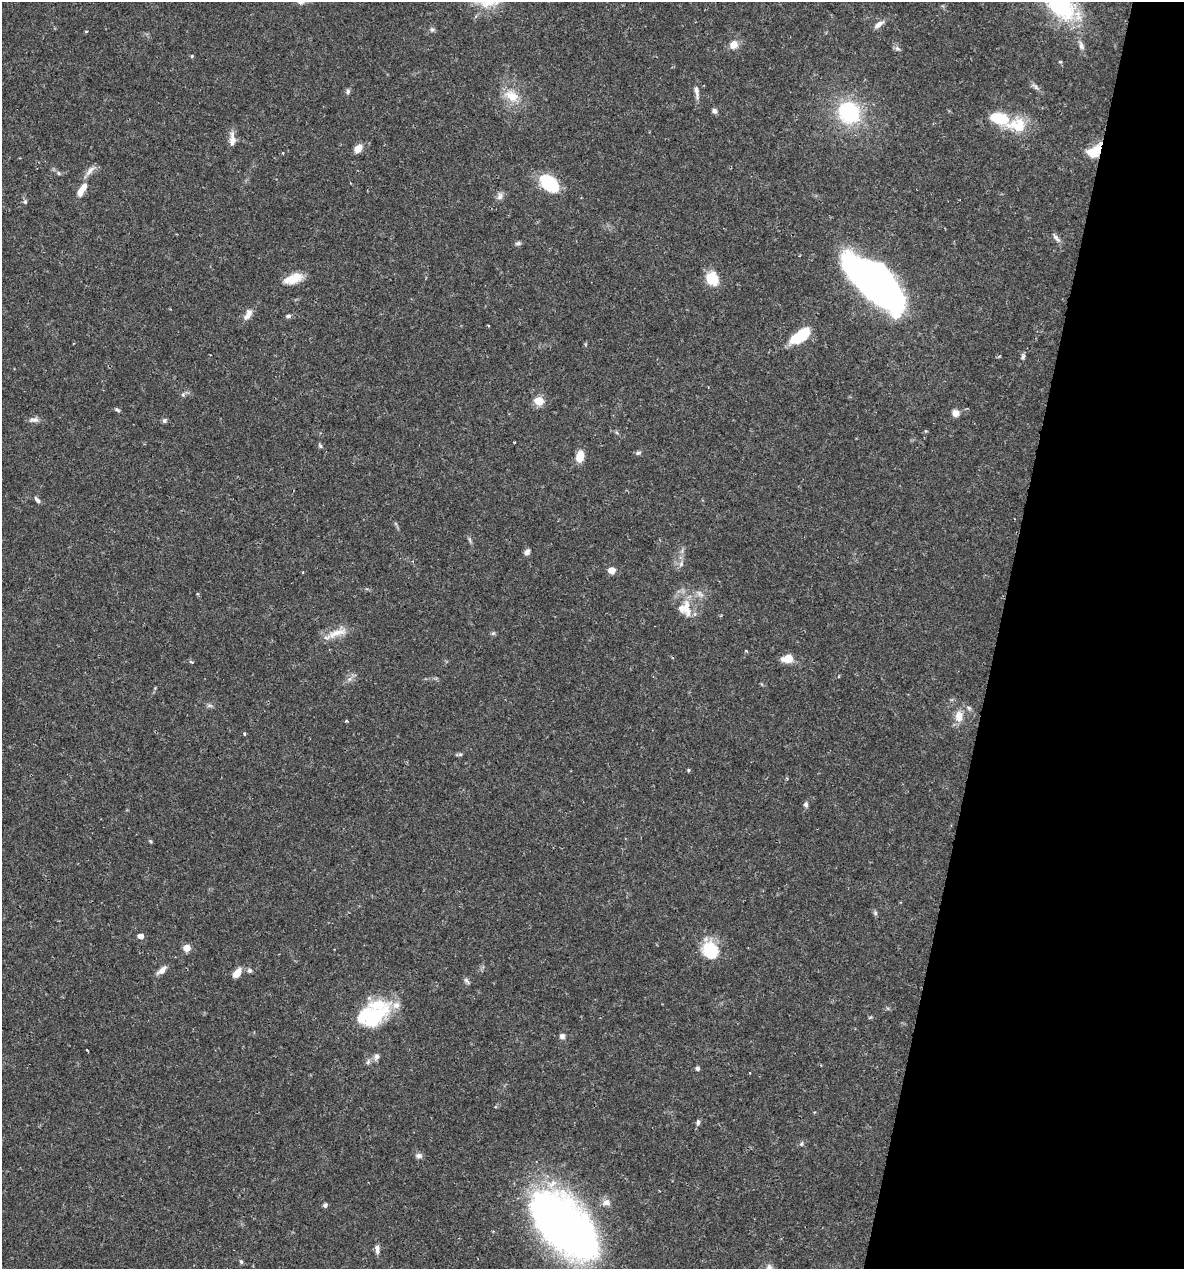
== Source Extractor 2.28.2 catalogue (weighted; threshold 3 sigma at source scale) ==
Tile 8 of 4 x 4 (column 4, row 2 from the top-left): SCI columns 3791-4972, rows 2537-3803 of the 5092 x 5073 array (HDU 1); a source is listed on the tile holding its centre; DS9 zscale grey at full resolution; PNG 1186 x 1271 px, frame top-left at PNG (2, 2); no overlay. Shown black and unused: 16% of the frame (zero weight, under 2 of 3 exposures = <1% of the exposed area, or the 3 px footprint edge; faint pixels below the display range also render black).
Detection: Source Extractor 2.28.2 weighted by HDU 2 'WHT'; one run over the whole footprint, this tile lists its part. Background 0.0426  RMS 0.0032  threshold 0.0144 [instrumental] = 3 sigma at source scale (4.5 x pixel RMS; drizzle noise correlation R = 1.50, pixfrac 1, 0.05/0.05 arcsec/px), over >= 5 px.
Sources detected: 97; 2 inside a brighter object's white glare — not listed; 7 inside a brighter listed object's ellipse — not listed separately; the other 88 listed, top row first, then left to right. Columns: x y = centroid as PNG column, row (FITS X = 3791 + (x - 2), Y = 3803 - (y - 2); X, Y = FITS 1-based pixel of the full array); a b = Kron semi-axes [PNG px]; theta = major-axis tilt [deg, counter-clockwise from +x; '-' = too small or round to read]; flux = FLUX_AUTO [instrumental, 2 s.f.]
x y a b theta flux
1060 5 48 27 -44 30
879 24 15 6 36 1.7
432 30 6 5 - 0.64
86 31 5 3 - 0.29
734 44 10 9 - 2.8
1081 46 13 6 -70 1.4
897 48 8 5 -18 0.78
192 56 4 4 - 0.35
1060 62 5 3 - 0.27
1036 87 9 5 -61 0.92
348 91 7 5 82 0.76
696 92 17 6 -81 1.8
512 96 21 13 -30 6.2
714 111 7 6 - 0.93
849 112 20 18 -45 27
1017 125 33 20 -9 10
232 139 19 8 -89 2.5
358 148 10 7 51 2.8
283 153 3 2 - 0.24
1092 153 17 10 -14 4.4
90 171 18 6 51 1.9
59 173 5 5 - 0.48
550 184 16 10 -39 25
82 189 18 7 58 4
500 196 11 7 66 1.3
25 202 6 5 - 0.58
1056 238 12 5 -49 1.2
518 243 9 5 13 0.69
293 278 22 10 21 5.6
712 279 14 12 -57 7.9
877 284 57 23 -44 200
249 312 11 9 -84 1.5
288 316 7 4 1 0.77
801 336 22 10 35 13
1023 356 8 5 83 0.7
183 395 6 4 1 0.59
539 401 5 5 - 15
117 410 7 4 -36 0.57
955 413 8 7 - 2.2
34 420 14 6 3 1.4
164 420 6 6 - 0.7
320 446 7 4 -62 0.49
638 453 8 5 18 0.65
580 456 11 7 79 4.6
37 500 11 5 -51 0.87
470 540 7 4 -71 0.56
527 552 8 6 61 1.1
681 564 8 6 88 1.1
612 570 5 5 - 4
303 572 4 2 - 0.21
700 594 13 5 -40 1.2
686 606 33 9 -82 5.5
337 633 32 9 17 4.6
493 633 6 4 42 0.52
746 651 4 3 - 0.36
788 658 9 6 9 6.3
191 662 5 4 - 0.48
209 706 9 4 -8 0.66
969 708 8 5 -37 0.74
959 716 14 9 87 3.7
244 734 4 4 - 0.38
460 754 6 5 - 0.54
688 770 4 4 - 0.42
787 778 4 4 - 0.39
806 804 6 5 - 0.95
150 841 5 4 - 0.4
875 913 6 6 - 0.61
141 936 5 4 - 2.6
187 948 5 5 - 6
710 950 22 18 -57 11
162 970 14 6 44 2
249 971 6 6 - 0.79
237 973 10 6 54 3.4
466 981 11 4 -52 0.68
373 1017 39 20 35 18
562 1036 7 6 - 1.1
87 1050 3 2 - 0.78
376 1057 9 7 62 1.2
368 1062 9 5 64 0.88
697 1068 5 5 - 0.78
698 1123 7 5 80 0.82
801 1144 5 5 - 0.5
419 1156 10 7 -6 1.1
606 1202 10 8 9 2
325 1205 6 5 - 0.73
565 1226 83 43 -47 170
377 1249 13 6 -89 1.4
241 1262 5 4 - 0.51
Overlapping masked pixels (flux is a lower limit): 1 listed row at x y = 1092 153
Isophote crosses this tile's border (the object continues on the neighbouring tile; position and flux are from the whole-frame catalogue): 1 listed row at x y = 1060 5